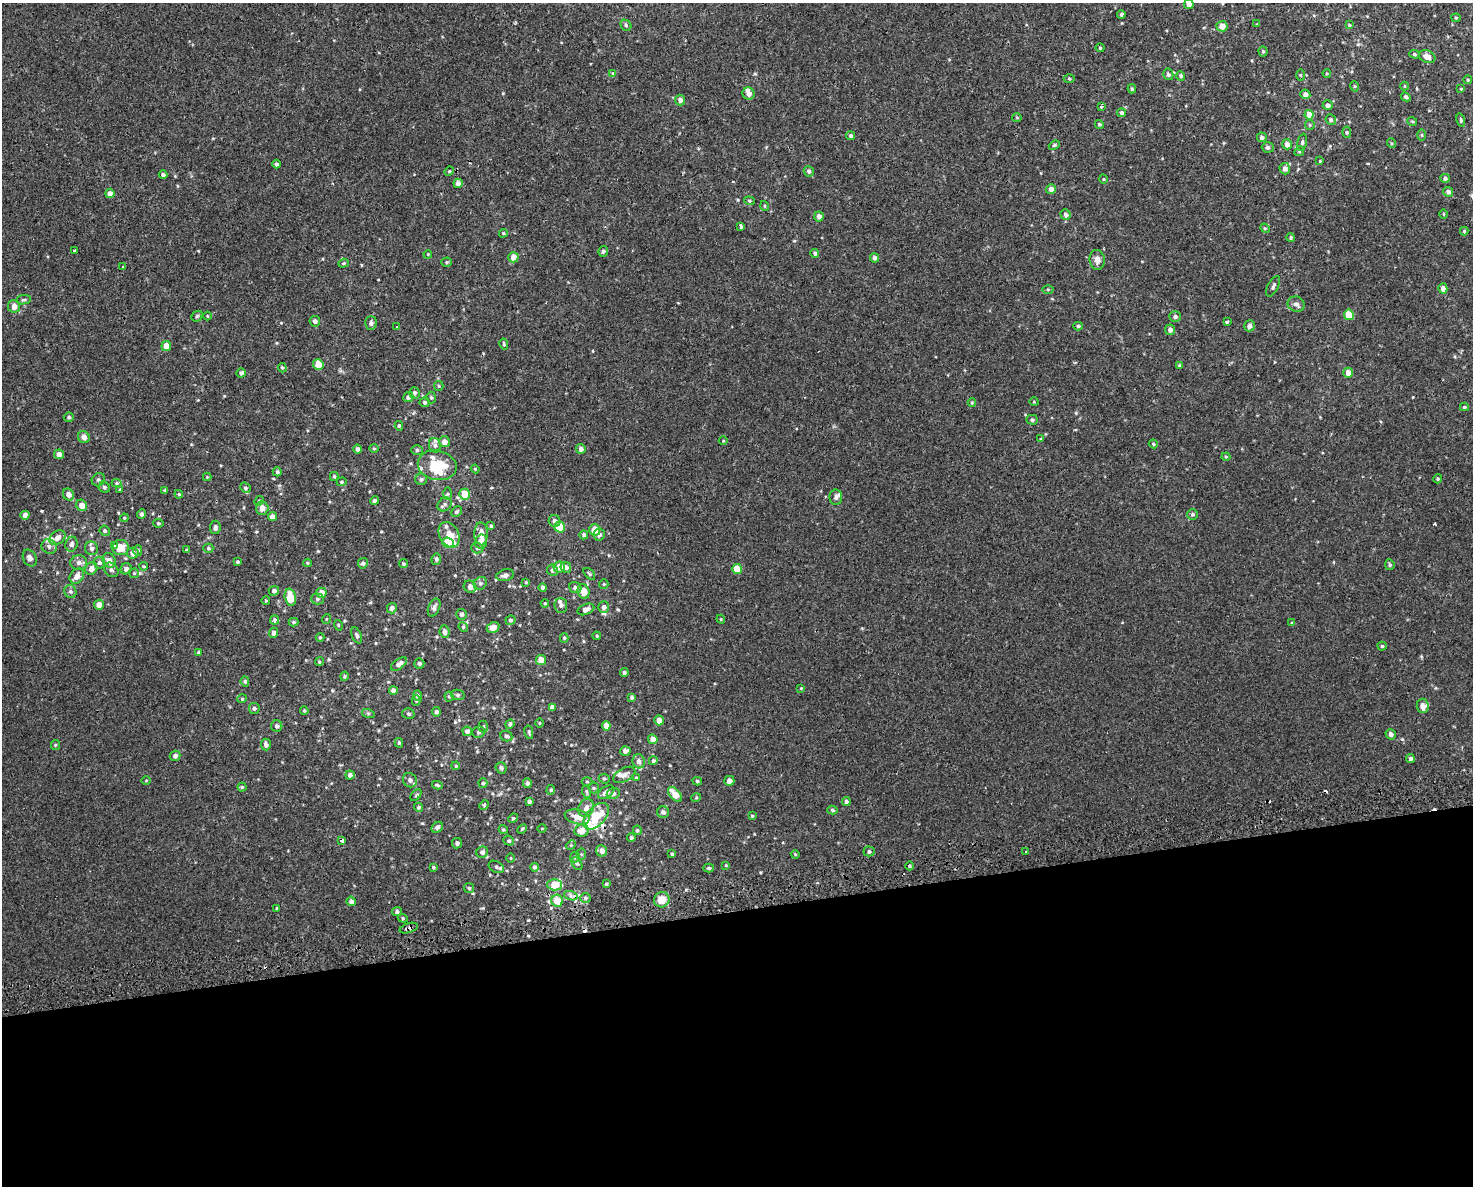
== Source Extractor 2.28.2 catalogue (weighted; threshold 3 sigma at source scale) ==
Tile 11 of 3 x 4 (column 2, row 4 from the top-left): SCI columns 1565-3035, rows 39-1222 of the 4556 x 4811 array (HDU 1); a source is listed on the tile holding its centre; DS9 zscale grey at full resolution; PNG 1475 x 1188 px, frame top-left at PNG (2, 3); each listed source drawn as its Kron ellipse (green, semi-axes under 4 px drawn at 4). Shown black and unused: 23% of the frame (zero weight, under 2 of 3 exposures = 3% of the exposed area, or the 3 px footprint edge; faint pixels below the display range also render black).
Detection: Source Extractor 2.28.2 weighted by HDU 2 'WHT'; one run over the whole footprint, this tile lists its part. Background 5.66e-04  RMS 0.0026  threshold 0.0117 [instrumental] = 3 sigma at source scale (4.5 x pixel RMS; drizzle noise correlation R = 1.50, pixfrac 1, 0.0396/0.0396 arcsec/px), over >= 5 px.
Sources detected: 379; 6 cosmic-ray / hot-pixel residue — neither listed nor drawn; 19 inside a brighter listed object's ellipse — not listed separately; the other 354 listed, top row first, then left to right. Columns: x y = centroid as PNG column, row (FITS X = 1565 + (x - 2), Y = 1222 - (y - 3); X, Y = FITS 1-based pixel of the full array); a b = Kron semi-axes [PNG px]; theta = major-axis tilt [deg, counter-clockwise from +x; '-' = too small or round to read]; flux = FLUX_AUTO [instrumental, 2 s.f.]
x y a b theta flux
1189 4 5 4 - 1.3
1121 14 4 4 - 0.41
1456 18 4 4 - 0.28
1257 24 3 3 - 0.16
626 25 6 5 - 0.47
1349 25 4 3 - 0.26
1222 26 5 5 - 2.3
1100 48 4 4 - 0.26
1263 51 5 4 - 0.36
1414 54 5 4 - 0.36
1427 57 8 6 -22 1.7
613 73 3 3 - 0.91
1168 74 6 5 - 0.59
1327 74 4 3 - 0.23
1300 75 5 3 - 0.25
1181 76 4 4 - 0.52
1069 78 5 3 - 0.29
1468 80 4 4 - 0.35
1354 86 5 3 - 0.23
1405 86 4 3 - 0.21
1132 89 4 3 - 0.4
1461 89 4 3 - 0.21
749 94 6 6 - 1.2
1305 94 5 4 - 1.1
1406 97 5 4 - 0.56
680 100 5 5 - 0.94
1328 105 5 5 - 0.78
1101 106 3 3 - 0.64
1122 113 4 4 - 0.59
1309 115 5 4 - 2.4
1017 117 5 3 - 0.21
1331 120 5 5 - 0.48
1461 120 7 4 -76 0.4
1412 121 5 3 - 0.23
1099 124 5 4 - 0.37
1310 125 5 4 - 0.33
1347 132 6 4 -84 0.31
1422 135 5 4 - 0.28
851 136 4 4 - 0.52
1262 137 5 5 - 0.64
1302 142 8 5 79 0.52
1391 143 5 3 - 0.26
1287 144 5 4 - 1.4
1054 145 5 4 - 0.35
1268 147 6 5 - 0.73
1299 151 5 4 - 0.33
1320 161 4 3 - 0.22
277 164 4 4 - 0.57
1285 169 6 5 - 1.2
449 171 5 4 - 0.27
809 171 5 5 - 0.56
163 175 4 4 - 0.64
1445 178 4 4 - 0.63
1103 179 5 3 - 0.2
458 183 5 4 - 1.1
1051 189 5 5 - 1.2
1448 192 5 4 - 0.89
110 193 5 4 - 1.3
749 201 5 4 - 0.34
765 206 5 3 - 0.22
1066 214 5 5 - 0.67
1443 214 4 3 - 0.26
819 216 5 5 - 1.2
741 226 4 3 - 0.95
1265 228 5 4 - 0.31
1464 231 4 4 - 0.32
503 233 4 3 - 0.29
1291 238 4 4 - 0.35
74 251 3 3 - 0.35
603 251 5 4 - 0.61
815 253 4 4 - 0.48
428 254 4 3 - 0.19
513 257 5 5 - 2.5
875 258 4 4 - 0.81
1097 260 10 7 -82 1.4
446 262 5 4 - 0.36
343 263 5 4 - 0.33
123 267 3 3 - 1.1
1273 286 11 5 63 0.67
1443 288 5 4 - 1.4
1048 289 5 3 - 0.25
23 300 7 4 6 0.43
1296 304 9 7 -18 0.97
14 306 6 6 - 1.6
1349 315 5 5 - 4.4
197 316 6 5 - 0.4
207 316 4 3 - 0.18
1175 316 6 5 - 0.66
315 321 5 5 - 0.82
1227 322 3 3 - 0.37
371 323 7 5 87 0.7
397 326 3 3 - 3.4
1078 326 4 4 - 0.36
1250 326 5 5 - 1
1170 330 5 5 - 1
504 344 6 3 -77 0.36
166 346 5 5 - 2.5
318 364 5 5 - 3.3
1180 365 4 4 - 0.38
282 368 4 3 - 0.29
241 373 5 4 - 0.54
1348 373 5 5 - 2
439 386 5 4 - 0.33
414 393 6 5 - 0.53
408 397 5 5 - 0.69
431 398 6 5 - 0.37
424 402 5 5 - 0.53
972 402 4 4 - 0.25
1034 402 4 3 - 0.21
1464 407 4 4 - 0.28
69 417 5 4 - 0.42
1032 420 5 5 - 0.54
399 426 5 4 - 0.36
84 437 6 5 - 1.3
1041 439 4 4 - 0.24
723 441 4 3 - 0.19
444 442 5 5 - 1.4
1153 444 5 4 - 0.31
435 445 7 6 - 0.7
374 448 4 4 - 0.29
358 449 4 4 - 0.71
581 449 5 4 - 0.98
417 450 6 5 - 0.48
59 454 5 4 - 1.6
1226 457 4 4 - 0.26
437 465 20 14 -13 10
475 469 4 3 - 0.25
277 472 4 4 - 0.4
334 476 4 4 - 0.33
207 477 4 4 - 0.23
421 479 6 5 - 0.54
1438 479 4 4 - 0.34
98 480 7 6 - 0.6
342 482 5 4 - 0.29
117 483 5 4 - 0.37
104 487 6 5 - 0.51
245 488 5 4 - 0.42
120 489 4 3 - 0.24
165 491 4 4 - 0.47
68 494 6 5 - 1.1
179 494 4 4 - 0.29
447 494 6 4 -90 0.36
465 494 5 5 - 5.2
836 497 8 6 89 0.65
259 501 5 4 - 0.37
374 501 4 4 - 0.64
445 504 7 6 - 0.68
82 505 6 5 - 1.6
262 508 7 6 - 1.7
456 512 6 4 44 0.48
141 514 4 4 - 0.64
1192 514 5 5 - 0.49
25 515 4 4 - 1.5
272 517 4 4 - 1.4
124 518 4 3 - 0.22
555 521 6 5 - 1
158 523 5 4 - 0.35
491 526 3 3 - 0.35
215 527 7 5 83 0.78
559 527 5 5 - 8.2
595 530 6 5 - 3.1
105 531 5 4 - 0.41
481 534 11 7 -89 1.9
449 535 13 9 -63 3.5
584 535 4 4 - 0.57
599 535 6 5 - 0.94
57 538 9 6 39 1.4
481 541 7 6 - 2
448 543 6 5 - 6.1
72 544 7 6 - 0.86
49 546 8 7 - 0.89
114 546 3 3 - 3.7
91 548 7 6 - 0.88
121 548 8 7 - 3.7
208 548 5 4 - 0.35
477 548 6 5 - 0.49
138 550 5 4 - 0.35
187 550 4 3 - 0.28
133 553 6 5 - 1.1
30 558 9 6 -63 1
436 559 6 5 - 0.63
109 560 7 6 - 1.6
238 562 3 3 - 0.36
79 563 8 7 - 1.1
99 563 6 6 - 0.58
307 563 4 4 - 0.24
363 563 5 5 - 0.6
403 564 4 4 - 0.37
1390 565 5 4 - 0.34
143 566 4 3 - 0.24
559 567 6 5 - 2.4
566 567 5 5 - 0.97
91 569 6 5 - 1.4
126 569 6 5 - 0.79
737 569 5 5 - 5
111 570 8 6 -45 0.68
552 570 6 5 - 0.63
134 573 5 5 - 0.34
589 574 7 4 -46 0.37
505 575 9 5 14 1.1
77 576 8 6 51 1.8
526 582 4 4 - 0.24
480 583 7 6 - 0.6
604 584 5 4 - 0.27
470 587 6 6 - 1.2
543 587 4 4 - 0.64
575 588 6 5 - 0.73
274 591 5 5 - 0.75
584 591 7 6 - 3.2
70 592 7 6 - 0.57
321 593 5 5 - 1.9
290 597 9 5 -77 4.7
317 599 6 5 - 0.48
266 601 4 3 - 0.21
545 603 4 3 - 0.24
99 605 5 5 - 1.6
561 605 7 6 - 0.71
604 607 6 5 - 0.95
392 608 5 5 - 0.84
434 608 9 5 67 0.91
586 609 9 5 22 1.3
462 614 5 5 - 0.7
326 619 5 3 - 0.2
721 619 4 4 - 0.26
274 620 4 4 - 0.62
510 620 5 4 - 0.46
294 622 5 4 - 0.44
1292 623 4 3 - 0.3
338 625 5 3 - 0.22
463 627 5 4 - 0.3
493 627 6 5 - 1.7
444 632 6 5 - 0.89
274 633 5 4 - 1.1
357 635 8 4 -67 0.57
597 636 4 4 - 0.28
320 637 4 4 - 0.29
564 638 5 4 - 0.34
1382 646 4 4 - 0.32
198 652 4 3 - 0.25
541 660 5 5 - 2.6
319 662 4 3 - 0.24
419 663 5 5 - 0.54
399 664 9 5 35 1.2
624 673 4 4 - 0.48
344 676 5 4 - 0.36
245 681 5 4 - 0.44
801 688 4 4 - 0.21
393 691 4 4 - 1
458 695 7 5 -12 0.48
417 696 5 4 - 0.7
449 696 5 4 - 0.32
632 697 4 4 - 0.51
242 699 4 4 - 0.25
416 701 5 4 - 0.4
1423 706 7 6 - 1.7
552 707 4 4 - 0.99
254 708 5 5 - 0.5
304 711 4 3 - 0.28
436 712 4 4 - 0.57
368 713 6 4 -18 0.37
408 714 6 5 - 0.46
659 720 5 4 - 1.5
539 723 4 3 - 0.22
510 724 5 4 - 0.55
277 726 5 5 - 0.62
606 726 4 4 - 1.8
483 727 6 4 88 0.35
467 731 5 4 - 1
479 732 6 5 - 0.45
529 732 7 4 -80 0.35
1391 734 5 5 - 0.82
506 736 6 5 - 0.65
653 739 5 4 - 1.5
399 743 5 4 - 0.34
55 745 5 4 - 0.26
266 745 6 5 - 0.83
625 751 5 5 - 1.3
175 756 5 5 - 0.76
1410 759 4 4 - 0.66
639 761 7 6 - 1.2
653 761 4 4 - 0.57
456 766 4 3 - 0.22
501 768 6 5 - 0.59
350 775 4 4 - 0.76
624 775 12 6 29 1.2
636 778 3 3 - 1.1
604 779 5 4 - 0.35
146 780 5 3 - 0.21
410 780 7 6 - 0.9
587 781 5 3 - 0.3
697 781 5 3 - 0.38
729 781 5 5 - 1.3
483 783 5 4 - 0.36
527 783 5 4 - 0.71
437 785 5 3 - 0.36
242 787 4 4 - 0.36
594 788 5 5 - 0.38
551 790 5 4 - 0.33
587 792 6 4 -72 0.37
606 792 9 5 34 1.2
613 794 6 5 - 0.79
675 794 9 5 -48 3.1
416 795 7 4 46 0.3
696 798 5 3 - 0.25
529 801 4 3 - 0.59
846 801 4 3 - 0.64
484 805 5 4 - 0.27
419 807 4 4 - 0.52
586 808 9 7 66 1.3
832 810 5 4 - 0.41
663 812 6 6 - 0.96
596 816 16 9 48 7.4
752 816 3 3 - 0.25
577 817 13 7 -14 2.5
513 818 5 4 - 0.28
437 827 6 5 - 0.76
542 828 4 3 - 0.17
522 829 6 3 45 0.29
503 830 4 4 - 0.33
581 830 7 6 - 2.1
637 830 5 4 - 0.38
631 838 4 4 - 0.38
342 841 4 3 - 0.84
509 841 5 5 - 0.41
457 843 5 5 - 0.71
571 845 5 4 - 0.3
602 851 6 5 - 1.3
869 851 5 5 - 0.48
482 852 6 5 - 0.77
1025 852 3 2 - 0.4
581 854 5 5 - 0.33
672 854 4 3 - 0.42
795 854 4 3 - 0.22
575 857 5 5 - 0.4
511 858 5 3 - 0.21
577 863 7 5 -62 0.53
726 865 4 3 - 0.2
909 866 4 3 - 0.28
433 867 3 3 - 0.31
496 867 8 5 -27 0.6
535 867 4 4 - 0.63
709 868 5 4 - 0.37
606 884 3 3 - 0.33
554 885 7 5 -2 4.8
469 888 5 4 - 0.41
571 896 7 4 -18 0.6
585 898 5 4 - 0.45
662 900 8 7 - 3.2
351 901 5 4 - 0.92
557 901 6 6 - 4.5
277 908 3 2 - 0.28
397 912 5 4 - 0.62
403 918 5 4 - 0.3
409 928 9 4 18 0.79
Overlapping masked pixels (flux is a lower limit): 2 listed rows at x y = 342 841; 409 928
Isophote crosses this tile's border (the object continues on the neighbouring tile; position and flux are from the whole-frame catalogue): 1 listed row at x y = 1189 4